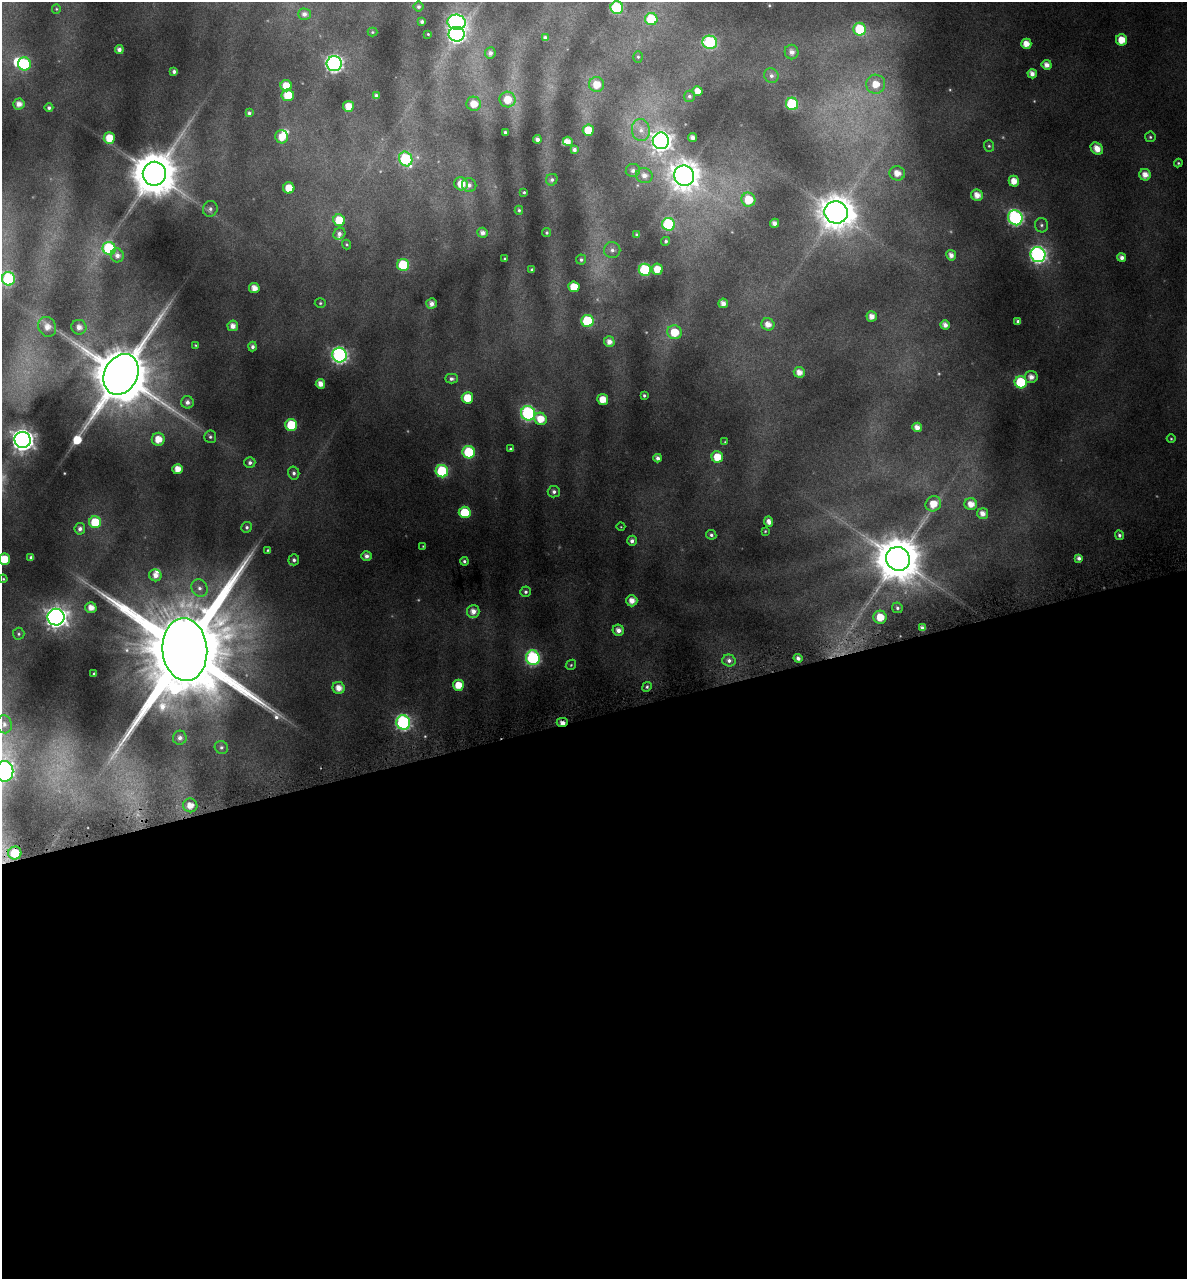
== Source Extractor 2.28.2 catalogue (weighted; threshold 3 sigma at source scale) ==
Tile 15 of 4 x 4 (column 3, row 4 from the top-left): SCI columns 2475-3659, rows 5-1281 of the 4896 x 5150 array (HDU 1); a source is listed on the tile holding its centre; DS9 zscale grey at full resolution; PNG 1189 x 1281 px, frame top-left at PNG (2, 2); each listed source drawn as its Kron ellipse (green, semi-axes under 4 px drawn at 4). Shown black and unused: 44% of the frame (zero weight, under 4 of 8 exposures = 2% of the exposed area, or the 3 px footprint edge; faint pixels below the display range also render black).
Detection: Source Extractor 2.28.2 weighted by HDU 2 'WHT'; one run over the whole footprint, this tile lists its part. Background -0.0182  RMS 0.0096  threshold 0.0393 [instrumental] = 3 sigma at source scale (4.09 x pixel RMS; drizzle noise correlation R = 1.36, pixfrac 0.8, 0.0396/0.0396 arcsec/px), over >= 5 px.
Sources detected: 202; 4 too faint to see at this stretch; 1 inside a brighter object's white glare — neither listed nor drawn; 4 inside a brighter listed object's ellipse — not listed separately; the other 193 listed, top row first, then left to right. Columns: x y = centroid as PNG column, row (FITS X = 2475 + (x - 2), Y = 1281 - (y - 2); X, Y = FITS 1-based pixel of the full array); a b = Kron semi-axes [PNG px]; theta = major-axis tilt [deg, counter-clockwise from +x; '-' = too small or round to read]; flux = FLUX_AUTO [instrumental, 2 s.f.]
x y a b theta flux
419 7 5 5 - 2.2
617 8 6 6 - 100
56 9 5 4 - 1.1
304 14 6 5 - 3.9
651 19 6 6 - 44
422 22 3 3 - 2.3
457 22 9 7 -4 230
860 29 6 6 - 44
372 32 5 4 - 1
428 34 3 2 - 0.78
457 34 8 7 - 260
545 38 4 4 - 3.3
1122 40 5 5 - 16
710 42 7 6 - 99
1026 44 5 5 - 11
119 49 4 4 - 4
792 52 7 6 - 5.4
490 53 5 5 - 3.8
638 57 6 5 - 1.4
24 64 6 6 - 71
334 64 7 7 - 280
1047 65 5 5 - 6.7
174 71 4 3 - 2.8
1032 74 5 4 - 6
771 76 7 7 - 3.6
597 84 7 7 - 12
876 84 9 9 - 15
286 86 6 5 - 15
698 91 5 5 - 8.7
288 95 6 6 - 21
376 96 4 4 - 3
689 96 5 5 - 2
508 100 8 7 - 15
19 104 5 5 - 6.6
474 104 7 7 - 12
792 104 6 6 - 68
348 106 5 5 - 12
49 108 4 4 - 2.5
249 113 4 3 - 1.9
588 130 5 5 - 23
641 130 11 9 -81 7.3
505 132 3 3 - 1.5
282 137 6 6 - 12
1150 137 5 5 - 1.6
109 138 6 5 - 17
692 138 4 4 - 4.7
537 139 4 4 - 3.9
568 141 5 4 - 7.2
661 141 8 8 - 640
989 146 6 5 - 1.6
1097 148 7 5 -46 11
574 150 4 4 - 2.8
406 159 7 6 - 65
1178 163 4 4 - 1.2
633 170 7 6 - 3.3
897 173 8 7 - 10
154 174 12 11 - 3900
644 175 8 7 - 5.8
1145 175 6 5 - 8.5
684 176 10 9 - 1300
552 180 6 5 - 2.4
1014 181 5 5 - 11
461 184 7 6 - 14
469 185 7 6 - 3.8
289 188 5 5 - 16
524 192 3 3 - 1
977 195 6 5 - 8.7
748 200 7 7 - 24
210 209 8 7 - 3.2
519 210 4 4 - 1.4
836 212 12 11 - 1900
1015 218 7 7 - 210
339 220 6 5 - 25
774 223 4 4 - 4.8
669 224 6 6 - 91
1041 225 7 6 - 2.5
482 233 5 5 - 4.7
547 233 4 4 - 1.3
339 234 6 5 - 3.4
637 235 3 3 - 1.6
666 241 4 4 - 1.7
347 244 5 4 - 1
109 248 6 6 - 87
612 250 8 8 - 4.2
1038 254 8 7 - 280
117 255 7 6 - 4.7
951 255 5 5 - 5.8
1122 258 4 4 - 4.2
505 259 3 2 - 0.8
581 260 5 5 - 2
403 265 6 6 - 48
532 269 3 3 - 1.3
657 269 5 5 - 14
645 270 6 6 - 72
9 279 7 6 - 100
574 287 5 5 - 17
254 288 5 5 - 9.1
320 303 5 4 - 1.3
723 303 5 4 - 5.7
431 304 5 5 - 5.1
872 316 5 5 - 6.8
587 321 6 6 - 54
1018 321 4 3 - 2.4
768 324 6 6 - 7.8
945 325 5 4 - 5.7
233 326 5 5 - 6.3
47 327 10 8 -65 8.2
79 327 7 7 - 6.4
674 332 7 7 - 22
609 342 5 5 - 6
196 345 4 3 - 0.81
252 346 5 4 - 2.7
340 355 7 7 - 250
799 372 5 5 - 8.1
121 374 21 16 63 7800
1031 377 6 6 - 6.7
451 379 6 5 - 2.5
1021 382 6 6 - 54
320 384 5 4 - 7.6
644 395 3 3 - 1.4
467 398 6 5 - 21
603 399 5 5 - 15
187 402 6 6 - 4.2
528 413 7 7 - 160
540 419 6 6 - 16
291 425 6 6 - 42
917 427 5 4 - 7.1
210 437 6 6 - 1.9
158 439 6 6 - 14
1171 439 4 4 - 1
23 440 8 8 - 680
725 442 4 3 - 0.61
510 449 3 3 - 1.2
469 452 6 6 - 50
717 457 6 5 - 16
658 458 4 4 - 3.4
250 462 5 5 - 2.6
178 469 5 5 - 10
442 471 6 6 - 68
294 473 6 5 - 2.6
554 492 6 5 - 2.8
933 504 8 7 - 14
971 504 6 6 - 9.7
465 512 6 6 - 35
983 514 5 5 - 7
95 522 6 6 - 33
769 522 5 4 - 5.5
247 527 5 5 - 2.1
621 527 4 3 - 0.63
80 529 5 5 - 3.7
765 531 4 3 - 0.9
711 535 5 4 - 2.1
1119 535 5 4 - 2.2
632 541 5 5 - 3.6
423 546 3 3 - 0.65
268 550 4 3 - 0.96
367 556 5 4 - 4.3
31 557 4 3 - 1.9
1079 558 4 4 - 3.4
4 559 5 5 - 20
898 559 12 11 - 3700
294 560 5 5 - 2.5
464 561 4 4 - 1.7
155 575 6 6 - 6.2
3 579 4 3 - 0.92
200 588 9 7 -54 5.1
526 592 5 5 - 2
632 601 5 5 - 8.4
91 608 5 5 - 8.6
897 608 5 5 - 2.2
473 611 6 6 - 7.1
56 617 8 8 - 660
880 617 6 6 - 17
922 628 4 4 - 3.7
618 630 6 5 - 6.1
19 634 6 5 - 1.7
185 650 31 22 -85 27000
533 658 7 7 - 140
798 658 4 4 - 2.9
729 660 6 6 - 3.5
571 665 6 4 46 1.4
94 674 3 2 - 0.91
458 685 5 5 - 15
647 687 5 4 - 1.7
339 688 6 6 - 8.9
403 722 7 7 - 190
562 722 6 4 0 6.1
4 724 9 7 -78 4.6
180 738 7 7 - 4.3
221 747 7 6 - 2.3
4 771 10 9 - 320
190 805 7 7 - 9.9
15 853 6 6 - 22
Overlapping masked pixels (flux is a lower limit): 1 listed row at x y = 562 722
Isophote crosses this tile's border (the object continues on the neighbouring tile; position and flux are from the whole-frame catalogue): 3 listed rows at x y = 617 8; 4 559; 4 771